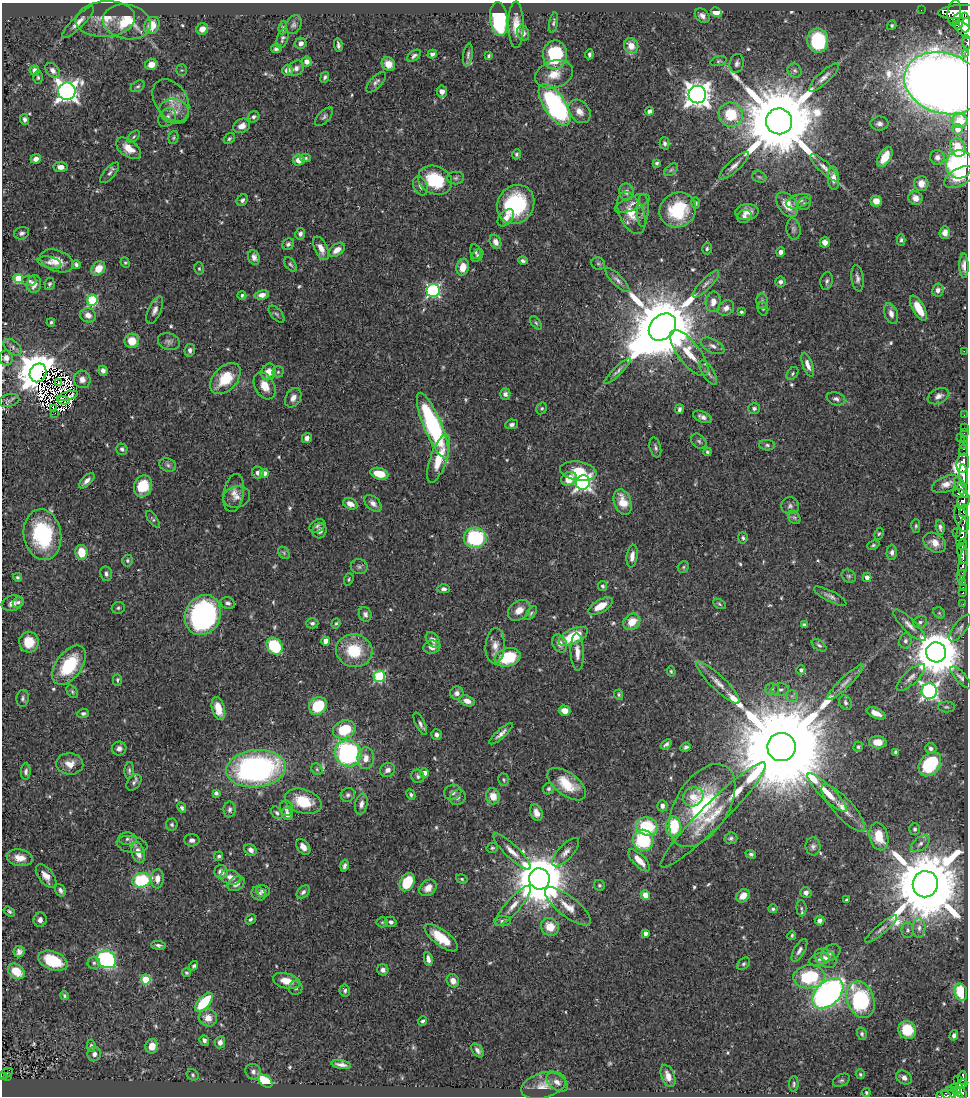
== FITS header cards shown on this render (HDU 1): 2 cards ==
NAXIS1  =                  966
NAXIS2  =                 1094

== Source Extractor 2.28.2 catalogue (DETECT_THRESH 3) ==
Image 966 x 1094 px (HDU 1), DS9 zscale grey, 1 PNG px = 1 image px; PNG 970 x 1098 px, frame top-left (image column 1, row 1094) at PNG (2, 3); each listed source drawn as its Kron ellipse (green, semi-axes under 4 px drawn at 4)
Background 0.559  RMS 0.021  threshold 0.0638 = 3 sigma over >= 5 px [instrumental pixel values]
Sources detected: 608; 3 with non-positive FLUX_AUTO (blend fragments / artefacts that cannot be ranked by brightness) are neither listed nor drawn; of the other 605, the 500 brightest by FLUX_AUTO listed and drawn (105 fainter detections omitted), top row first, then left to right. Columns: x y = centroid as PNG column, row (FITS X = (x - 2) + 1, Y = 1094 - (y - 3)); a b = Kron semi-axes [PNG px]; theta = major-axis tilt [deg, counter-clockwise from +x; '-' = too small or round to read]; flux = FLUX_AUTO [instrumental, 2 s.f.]
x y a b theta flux
921 10 2 2 - 6.9
716 12 5 4 - 27
962 12 24 7 2 2000
954 13 13 6 83 1400
702 16 8 6 -43 6.7
105 19 30 18 4 33
499 19 17 9 -84 160
958 21 8 5 79 270
78 22 22 6 45 11
127 22 24 17 -11 51
553 23 10 4 81 3
965 23 10 5 -87 860
152 25 9 7 58 26
293 25 10 7 59 4.8
516 25 23 8 -90 20
892 25 5 4 - 2.5
283 28 7 4 82 2.7
202 29 6 5 - 12
964 29 11 6 -44 1200
523 33 8 6 -74 5.7
282 39 10 5 71 3.7
818 41 12 10 -85 110
966 42 7 2 -87 82
301 43 6 5 - 7.4
338 45 6 3 -78 3.4
631 46 8 7 - 17
276 48 5 4 - 4.6
966 53 2 2 - 7.1
432 54 5 4 - 3.8
589 54 5 3 - 3.7
468 55 11 4 81 4
555 55 14 12 87 87
414 56 8 4 35 4.1
488 56 4 3 - 2.4
719 61 8 4 17 2.6
307 62 5 5 - 8.7
737 63 9 7 75 5.3
151 64 6 5 - 13
388 64 7 6 - 14
296 68 8 7 - 6.7
35 70 5 4 - 8.9
53 70 8 6 -48 7.6
182 70 5 5 - 2.2
287 70 5 5 - 10
795 71 7 6 - 4.2
554 74 19 13 20 27
38 77 6 4 -89 2.3
325 77 5 4 - 2.7
824 77 19 6 43 9.1
376 82 13 5 47 5
943 83 40 30 -18 2800
138 86 7 5 28 2.9
67 91 8 8 - 950
442 91 6 5 - 7.3
697 95 9 9 - 1700
171 100 23 16 -57 24
555 105 24 10 -56 330
174 111 15 12 -15 17
579 111 13 9 -50 13
649 111 4 4 - 7.3
731 115 12 12 - 57
167 117 10 7 52 7.6
254 117 6 5 - 3.5
324 117 12 6 47 4.1
24 119 5 4 - 4.3
779 121 13 13 - 28000
960 121 8 7 - 20
879 124 9 7 1 6
242 126 9 7 27 11
958 129 5 5 - 9.9
134 137 7 4 46 2.4
173 138 6 5 - 2.2
229 139 6 4 35 2.8
665 143 6 5 - 3.5
128 148 14 8 -37 22
958 148 9 7 -69 31
516 154 5 4 - 3
885 157 11 6 60 24
937 157 7 7 - 8.3
306 158 5 4 - 2.3
36 159 5 4 - 8.3
299 160 6 5 - 17
656 163 4 4 - 2.7
959 164 14 13 - 200
734 166 19 6 43 9.8
60 167 7 5 -7 7.9
825 168 19 5 -44 9.1
671 170 8 5 41 2.5
110 173 13 5 48 5.2
759 177 7 5 -21 3
960 177 16 8 27 22
456 178 8 6 2 3.8
833 178 12 5 -87 9.7
435 180 17 14 -24 71
921 183 7 7 - 13
420 186 10 7 -64 5.9
626 192 8 7 - 7.3
915 198 7 6 - 10
242 200 6 5 - 3.9
798 201 13 6 17 6.9
876 201 6 5 - 13
632 203 18 7 21 9.4
696 203 5 4 - 2.4
516 204 20 18 55 120
804 204 7 6 - 3.5
787 205 14 9 -54 23
643 210 16 5 89 6.9
678 210 19 17 31 80
747 212 12 8 6 12
631 213 22 12 -66 31
744 216 7 6 - 4.3
506 218 10 6 48 10
793 229 10 7 -81 4.6
21 233 7 6 - 4.3
945 233 6 5 - 8.6
300 234 6 5 - 5.3
901 240 6 4 89 3.1
495 242 7 5 -67 7.9
825 242 5 5 - 8.8
288 244 6 5 - 3.8
321 248 12 6 -65 12
707 249 6 5 - 2.7
337 250 9 5 35 11
475 252 7 5 -77 3.5
781 252 4 4 - 6.4
477 255 7 5 50 2.5
254 257 7 5 -70 7
57 261 17 10 -20 19
523 261 5 3 - 3.5
49 262 12 5 -13 6.2
125 263 5 4 - 2.2
290 264 8 5 -53 2.7
598 264 7 6 - 3
76 265 4 3 - 3.1
964 266 12 4 -89 7.5
463 267 8 6 78 19
98 268 7 6 - 23
199 268 6 5 - 2.5
18 278 5 4 - 46
857 278 13 6 -82 6.2
617 280 16 5 -45 6.4
29 281 7 5 -1 3.3
827 281 9 6 76 4.1
780 282 5 5 - 4.4
34 284 8 7 - 13
49 284 6 5 - 2.8
706 284 18 5 46 7.2
938 290 7 5 81 6
433 291 6 6 - 240
242 295 4 4 - 2.7
262 295 7 4 10 8.3
92 300 6 5 - 120
762 301 8 5 -88 3.8
713 302 10 7 81 12
726 308 8 7 - 8.7
918 308 14 6 -61 27
763 309 7 5 -75 2.7
155 310 15 6 66 7.5
741 312 4 4 - 2.2
277 314 10 5 -47 3
891 314 11 6 -72 8.5
88 315 8 7 - 10
51 322 4 3 - 2.4
536 323 8 4 -54 2.5
662 327 15 12 44 19000
132 341 7 7 - 29
169 342 11 8 -19 5.5
713 346 13 6 -27 7
13 347 10 6 -39 5.3
190 350 6 5 - 5.2
964 351 2 2 - 30
689 353 28 11 -52 35
6 358 7 7 - 9.6
808 365 12 5 -71 9
103 371 5 4 - 4.5
618 371 18 4 45 5.5
269 372 8 7 - 18
278 372 5 5 - 2.4
38 373 9 8 - 5200
708 373 14 5 -59 5.8
792 373 7 5 53 2.5
82 379 9 8 - 9.3
225 379 18 11 46 51
58 383 4 2 - 2.3
265 386 14 9 -61 22
505 394 5 5 - 5
67 396 11 3 16 2.4
938 396 11 7 26 7.6
293 398 10 7 61 9.1
836 399 9 6 -18 5.1
63 400 6 3 -4 2.9
9 401 10 6 12 4.8
53 408 3 2 - 2.5
542 408 6 5 - 2.4
754 408 6 5 - 3.8
679 409 5 3 - 4
55 413 3 2 - 2.9
964 415 2 2 - 9.5
702 417 10 5 -22 6.5
512 424 6 5 - 3.9
433 426 35 9 -67 250
964 427 2 2 - 7.6
964 433 2 2 - 8.1
960 437 4 3 - 54
307 438 5 4 - 8.4
964 440 3 3 - 13
699 441 8 6 -45 3.2
964 444 3 2 - 15
767 445 8 5 -2 3.1
655 447 10 5 -76 4
122 449 6 5 - 3.5
964 450 6 3 -90 38
707 452 4 3 - 2.2
439 459 25 8 71 40
963 463 10 6 80 1100
168 465 8 6 -19 4.5
578 471 18 9 -9 31
258 473 6 5 - 7.6
264 474 4 4 - 12
379 474 9 5 -15 27
963 476 12 4 -85 850
569 479 8 6 32 29
87 481 10 5 45 7.8
583 482 7 7 - 460
946 484 15 7 21 11
143 486 11 9 69 44
961 487 12 4 -64 370
234 493 19 10 79 14
961 494 8 3 -13 330
237 497 13 10 14 11
963 501 8 6 64 500
623 502 13 8 -70 28
373 503 10 6 -43 8.4
350 504 7 5 -23 10
790 506 9 8 - 5
964 511 6 3 81 210
794 517 7 5 -52 3.2
153 519 10 4 -54 2.5
962 519 14 6 -73 810
317 526 8 6 30 3.6
916 526 7 4 89 2.5
940 527 7 4 -83 4.1
320 531 7 7 - 6.7
956 532 2 2 - 3.1
962 532 14 5 80 1200
879 534 6 4 61 2.2
42 535 25 18 -81 130
475 538 11 10 - 130
743 538 5 5 - 3.1
935 543 12 9 -32 16
963 544 5 3 - 240
873 545 6 4 21 2.5
81 552 7 6 - 29
284 553 7 5 -49 3.1
892 553 7 5 88 5
962 553 11 4 -76 690
632 556 11 5 83 10
127 560 6 5 - 2.9
963 565 18 3 80 230
359 567 8 7 - 4.1
683 567 6 5 - 2.3
963 573 3 2 - 82
106 574 7 6 - 4.1
849 576 7 6 - 3
17 577 4 4 - 2.5
867 577 4 4 - 8
349 579 6 4 71 2.2
963 583 3 3 - 35
602 586 5 4 - 2.9
963 587 2 2 - 6.5
444 589 6 4 -1 4.6
963 593 3 3 - 22
830 596 18 5 -27 6.6
18 602 6 5 - 2.7
12 603 11 7 17 8.7
228 603 7 5 -20 4.5
719 604 7 4 -29 2.3
963 604 3 2 - 3.1
600 606 13 6 30 24
118 608 6 6 - 3
519 610 12 9 38 15
531 613 8 4 53 2.6
939 613 6 5 - 2.2
365 614 7 6 - 4.8
203 615 21 17 64 330
632 622 9 7 40 26
920 622 7 6 - 3.9
312 623 6 5 - 3.6
336 623 5 4 - 2.2
805 625 4 4 - 3.7
909 625 21 6 -45 11
960 628 16 6 53 5.9
573 636 16 7 26 64
433 640 9 6 -55 7.9
326 641 4 4 - 24
906 641 7 6 - 4.4
29 642 10 9 - 27
559 643 9 7 -64 9.6
819 645 8 4 -35 3.1
275 646 9 7 -53 79
495 646 17 9 87 15
432 647 8 6 9 11
354 651 18 16 -13 60
577 652 19 6 -88 14
936 652 10 10 - 6700
508 657 13 9 15 73
69 665 22 12 54 73
801 670 4 4 - 3.7
671 671 5 4 - 2.2
379 676 6 5 - 140
911 677 18 7 43 9.2
961 677 14 5 -48 5.6
117 680 6 4 -90 2.6
845 682 24 5 44 9.2
718 683 29 7 -44 18
772 689 7 6 - 4
780 689 9 6 4 4.5
929 691 8 7 - 480
72 692 7 5 -52 2.5
457 693 7 6 - 5.8
619 694 5 4 - 2.2
792 696 6 5 - 3.5
23 698 8 6 86 4.3
467 701 8 5 -19 9.2
845 703 7 6 - 3.9
318 706 9 8 - 67
946 707 8 5 -1 2.8
218 709 12 6 -75 24
565 711 6 5 - 14
83 713 6 5 - 3.6
876 713 10 5 -24 11
420 724 12 4 -65 5
344 730 11 9 19 58
501 734 15 4 42 7.6
436 735 5 5 - 4.7
878 742 9 6 -4 16
666 744 6 3 38 3.6
686 747 5 4 - 3.8
781 747 14 14 - 61000
858 747 5 4 - 2.5
119 748 7 7 - 5.7
931 748 5 5 - 3.7
896 752 4 3 - 4
348 753 14 12 -46 230
366 758 11 8 88 12
70 764 13 10 -4 16
930 764 13 10 51 100
256 769 30 18 6 400
317 769 6 5 - 2.5
129 770 8 4 85 3.1
388 770 8 6 26 6.5
26 771 8 5 89 4.3
424 773 4 4 - 12
418 776 7 6 - 3.6
504 780 6 5 - 2.4
134 782 9 6 50 4.6
567 784 22 11 -37 43
549 789 6 5 - 3.3
453 792 9 7 21 6.3
216 793 4 4 - 4.1
827 793 26 6 -44 24
348 795 7 6 - 3.8
411 795 5 4 - 2.6
493 796 8 7 - 17
458 797 8 7 - 5.4
693 797 10 9 - 17
303 801 19 12 -18 46
361 804 10 6 78 7.1
702 805 46 26 58 150
662 806 5 5 - 6.3
182 808 5 4 - 3
286 808 7 6 - 5.6
843 808 30 9 -48 21
230 809 8 6 87 4.6
277 813 7 5 -50 2.8
536 813 9 6 -69 9.1
287 814 6 5 - 7.2
713 815 73 12 45 54
172 825 6 6 - 2.9
647 826 11 9 -19 80
674 827 10 7 85 65
915 829 6 5 - 3.4
879 836 14 9 -77 34
731 838 6 6 - 3.2
128 839 9 6 -2 3.8
192 840 8 6 -2 5.1
643 840 11 10 - 100
920 844 11 6 38 6.2
132 845 15 8 -11 8.1
813 846 9 7 -83 4.9
303 847 9 5 -52 9.5
492 848 6 5 - 2.4
251 850 6 5 - 6.4
512 852 25 6 -44 14
566 852 18 7 47 10
138 853 11 6 -73 15
751 854 5 4 - 2.9
219 856 5 4 - 2.9
20 858 13 8 -9 16
639 860 14 6 -45 18
344 866 6 4 75 3.9
221 872 7 6 - 12
46 876 13 7 -52 14
231 877 10 7 -14 11
157 879 9 6 86 11
462 879 6 4 -18 2.3
539 879 11 10 - 9500
142 880 9 7 14 110
407 882 9 7 62 59
236 884 9 6 33 10
925 884 13 12 - 22000
599 885 6 5 - 2.4
428 888 9 7 42 12
60 890 6 5 - 5.1
263 891 7 5 -11 5.1
303 892 8 5 43 4.8
806 893 5 5 - 6.1
259 894 7 6 - 5.7
645 895 5 4 - 15
743 896 7 6 - 14
846 900 4 3 - 2.2
513 906 26 7 49 17
568 906 28 10 -38 23
801 908 8 5 -84 3.2
773 909 4 4 - 3.1
9 911 6 4 -35 3
250 919 5 4 - 3.1
40 920 7 6 - 6.9
502 921 8 5 2 3.9
820 921 5 4 - 6
382 922 5 5 - 2.2
391 922 6 5 - 4.1
550 927 9 8 - 27
919 928 10 6 89 6.8
881 929 20 5 40 7.1
908 930 8 6 -90 3.5
645 933 4 3 - 6.4
792 935 5 4 - 2.5
441 938 20 7 -37 41
158 945 7 4 -7 4
799 950 12 5 60 5.8
19 952 6 5 - 5.6
831 953 11 7 33 5.7
826 958 12 8 -34 11
107 959 10 8 -33 240
428 959 7 4 -79 6.7
819 959 10 6 15 5.3
53 961 15 9 -21 59
94 963 6 6 - 3.5
744 964 7 5 39 2.8
194 966 5 4 - 2.5
383 970 6 5 - 6.4
16 971 9 7 -36 30
186 973 4 4 - 2.4
809 977 16 11 4 92
146 979 5 4 - 78
287 981 14 7 -15 22
453 981 7 6 - 9.5
296 988 7 7 - 4.4
345 991 6 5 - 3.6
961 992 9 6 -74 57
828 994 18 11 43 600
64 996 4 3 - 2.4
861 1000 19 13 -69 150
204 1002 11 5 49 86
208 1018 9 8 - 16
423 1021 5 4 - 3.2
907 1030 9 8 - 50
862 1034 6 5 - 3.1
954 1035 5 4 - 4.9
204 1040 5 4 - 4.5
220 1042 6 5 - 8.2
91 1046 6 4 -81 2.5
152 1046 7 6 - 17
477 1050 8 5 -52 4.6
94 1054 7 7 - 6.1
341 1064 9 4 -9 6.2
253 1072 8 7 - 5.6
6 1073 8 4 28 34
860 1074 5 4 - 2.3
193 1075 6 5 - 2.6
7 1076 3 3 - 13
668 1076 11 6 -69 12
2 1077 3 2 - 18
904 1078 8 6 -32 7.2
963 1078 7 3 89 130
958 1079 2 2 - 3.5
841 1080 9 6 28 3.6
265 1081 8 5 -37 83
557 1082 12 7 -37 8.1
794 1084 8 4 89 3
962 1084 6 4 23 130
543 1085 23 12 16 18
955 1087 4 3 - 55
957 1091 4 2 - 84
866 1092 4 4 - 2.8
961 1093 6 4 -52 340
955 1094 11 4 -39 300
943 1095 7 3 1 68
949 1095 7 5 -22 98
At the frame edge (FLAGS 8, measured only in part): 9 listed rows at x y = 965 23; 966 42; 966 53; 943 83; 38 373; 2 1077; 955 1094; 943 1095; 949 1095
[105 fainter detections neither listed nor drawn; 3 non-positive-flux detections neither listed nor drawn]